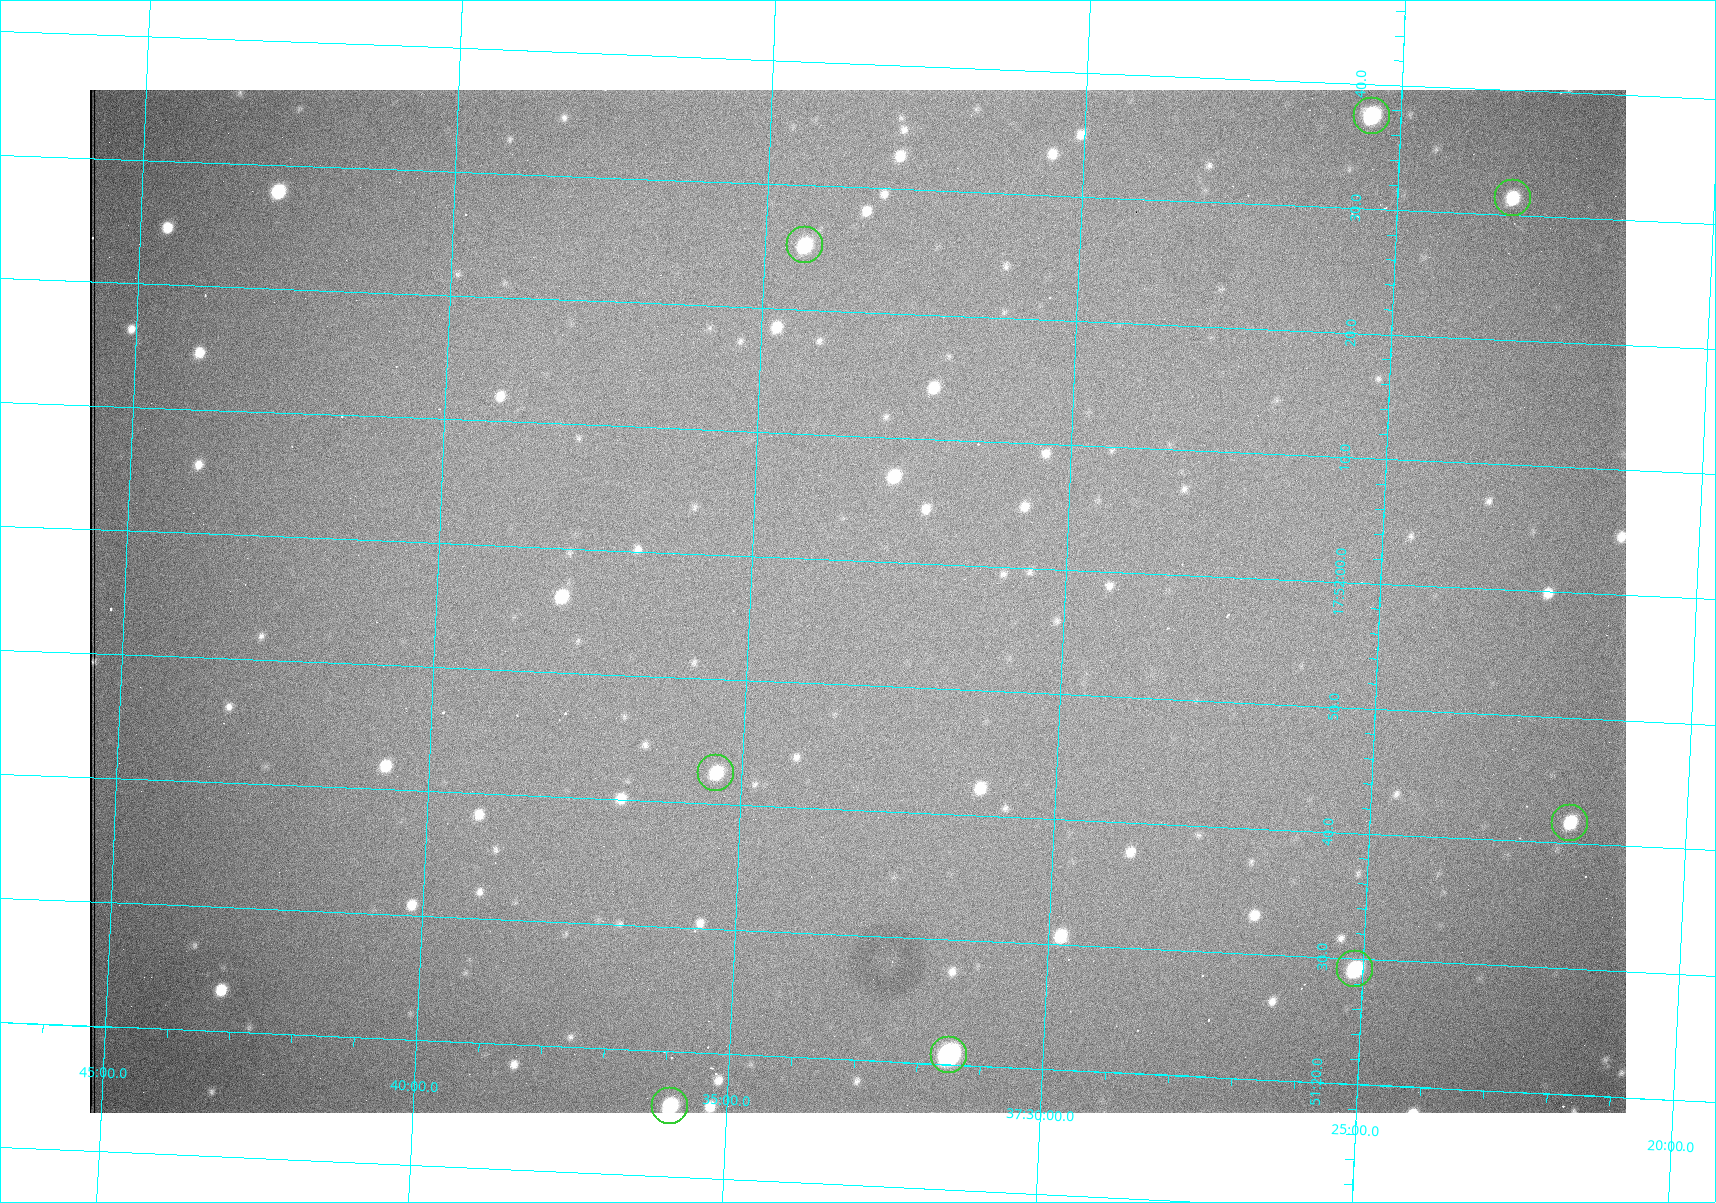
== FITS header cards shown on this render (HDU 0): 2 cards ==
NAXIS1  =                 1536 /fastest changing axis
NAXIS2  =                 1023 /next to fastest changing axis

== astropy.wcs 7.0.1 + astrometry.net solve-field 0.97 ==
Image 1536 x 1023 px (HDU 0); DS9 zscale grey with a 90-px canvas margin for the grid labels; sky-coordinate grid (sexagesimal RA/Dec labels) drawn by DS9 from the SOLVED WCS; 8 Tycho-2 reference stars matched to detected sources circled (green)
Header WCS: RA---TAN/DEC--TAN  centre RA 17:51:57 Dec +37:33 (267.99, +37.55 deg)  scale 0.959 arcsec/px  FOV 24.5' x 16.3'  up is +87 deg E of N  parity flipped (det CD > 0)
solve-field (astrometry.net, Tycho-2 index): VERIFIED the header's WCS against the Tycho-2 star catalogue (8 matches, 0 conflicts) and refined it, rather than solving blind
Solved WCS: RA---TAN-SIP/DEC--TAN-SIP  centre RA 17:51:57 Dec +37:33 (267.99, +37.55 deg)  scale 0.956 arcsec/px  FOV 24.5' x 16.3'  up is +87 deg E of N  parity flipped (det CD > 0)
The solver's refit moves the header's centre by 1.1 arcsec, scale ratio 0.9969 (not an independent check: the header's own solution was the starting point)
Tycho-2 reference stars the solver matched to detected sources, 8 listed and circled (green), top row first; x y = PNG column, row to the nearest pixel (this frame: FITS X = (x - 90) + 1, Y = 1023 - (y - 90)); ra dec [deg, ICRS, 3 dp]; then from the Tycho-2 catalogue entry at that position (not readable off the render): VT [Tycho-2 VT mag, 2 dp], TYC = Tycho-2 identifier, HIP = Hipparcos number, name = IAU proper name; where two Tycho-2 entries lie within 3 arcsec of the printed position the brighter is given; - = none
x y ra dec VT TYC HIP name
1372 116 268.156 +37.424 11.25 2620-712-1 - -
1513 198 268.131 +37.386 12.62 2620-526-1 - -
805 245 268.105 +37.573 11.82 3089-995-1 - -
716 773 267.927 +37.590 11.84 3089-1137-1 - -
1570 823 267.924 +37.364 11.94 2620-391-1 - -
1355 969 267.871 +37.419 11.35 2620-812-1 - -
949 1055 267.836 +37.525 9.96 3089-889-1 - -
670 1106 267.815 +37.598 11.54 3089-1081-1 - -